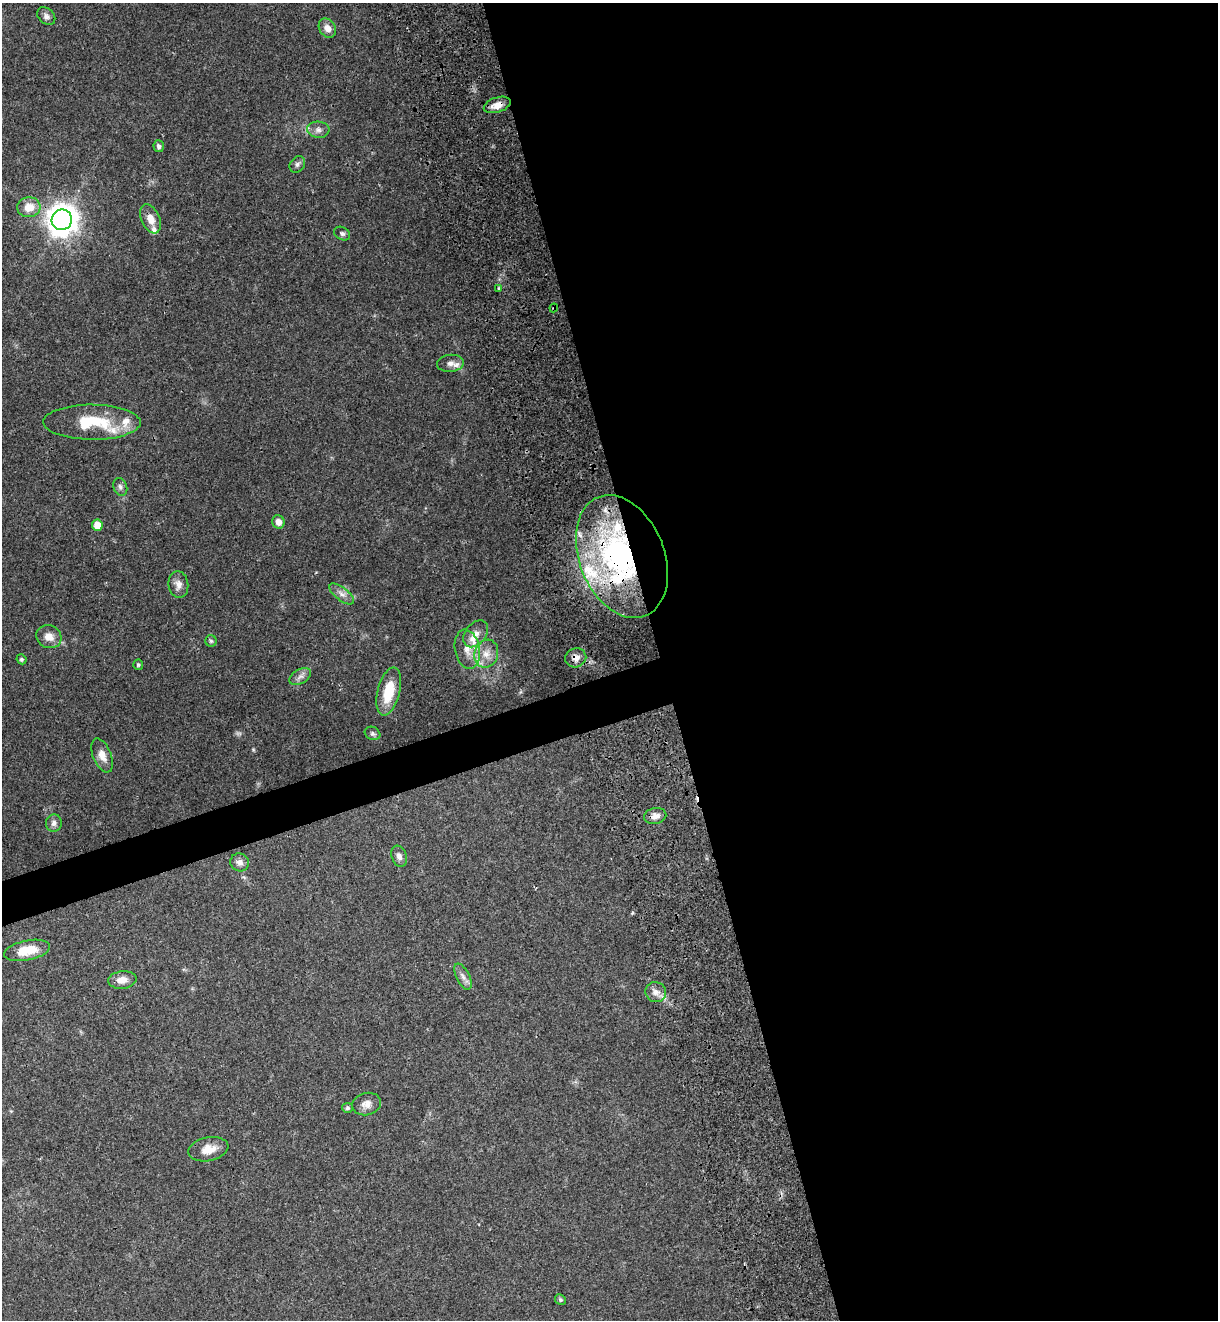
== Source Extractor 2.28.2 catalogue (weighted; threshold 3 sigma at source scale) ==
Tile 8 of 4 x 4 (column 4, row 2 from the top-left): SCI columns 3950-5165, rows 2700-4017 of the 5418 x 5401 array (HDU 1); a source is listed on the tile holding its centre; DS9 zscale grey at full resolution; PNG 1220 x 1322 px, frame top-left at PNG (2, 3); each listed source drawn as its Kron ellipse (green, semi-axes under 4 px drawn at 4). Shown black and unused: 48% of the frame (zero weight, under 3 of 4 exposures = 9% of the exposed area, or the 3 px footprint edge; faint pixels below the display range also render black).
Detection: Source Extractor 2.28.2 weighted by HDU 2 'WHT'; one run over the whole footprint, this tile lists its part. Background 0.0648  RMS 0.0053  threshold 0.024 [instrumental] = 3 sigma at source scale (4.5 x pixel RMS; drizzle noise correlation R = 1.50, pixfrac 1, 0.0396/0.0396 arcsec/px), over >= 5 px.
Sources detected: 56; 1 too faint to see at this stretch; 1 inside a brighter object's white glare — neither listed nor drawn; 10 inside a brighter listed object's ellipse — not listed separately; the other 44 listed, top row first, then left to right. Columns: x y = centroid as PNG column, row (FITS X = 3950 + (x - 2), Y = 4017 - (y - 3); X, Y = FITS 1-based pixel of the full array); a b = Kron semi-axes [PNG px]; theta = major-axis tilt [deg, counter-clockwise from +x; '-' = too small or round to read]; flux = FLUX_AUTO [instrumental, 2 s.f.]
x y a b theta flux
46 16 10 7 -44 2.1
327 28 10 8 -56 3.9
497 105 14 7 18 4.7
318 130 11 8 -4 2.7
159 146 6 5 - 1.5
297 164 9 7 51 1.8
29 207 11 10 - 7.8
151 219 15 9 -66 5.5
62 220 10 10 - 780
342 233 8 6 -31 1.4
498 288 3 2 - 0.62
554 308 4 4 - 0.71
450 363 13 8 5 2.8
92 422 49 17 0 27
120 487 9 6 -70 1.8
278 522 7 6 - 3.4
97 525 6 5 - 6.4
622 557 64 42 -68 130
178 584 13 10 -83 3.8
342 594 15 6 -37 3.3
476 634 15 10 51 5.1
49 637 13 11 -26 5
211 641 6 5 - 0.96
467 649 20 12 -79 7.9
486 654 14 12 71 6.8
576 658 10 9 - 3.5
21 659 5 4 - 0.98
138 665 5 5 - 0.97
300 677 11 7 30 2.6
389 691 24 11 75 16
373 733 8 6 -26 1.3
102 755 18 9 -68 4.7
655 816 11 8 11 3.2
54 823 8 8 - 2.3
399 856 11 7 -71 2.4
240 862 9 9 - 2.6
27 950 23 10 12 12
463 977 14 6 -64 2.7
122 980 14 9 6 4.9
656 992 10 10 - 3.5
366 1104 14 11 15 4.1
347 1108 5 5 - 0.95
208 1149 20 12 11 7.1
560 1299 6 5 - 1.1
Overlapping masked pixels (flux is a lower limit): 5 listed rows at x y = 497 105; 62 220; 554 308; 622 557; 576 658